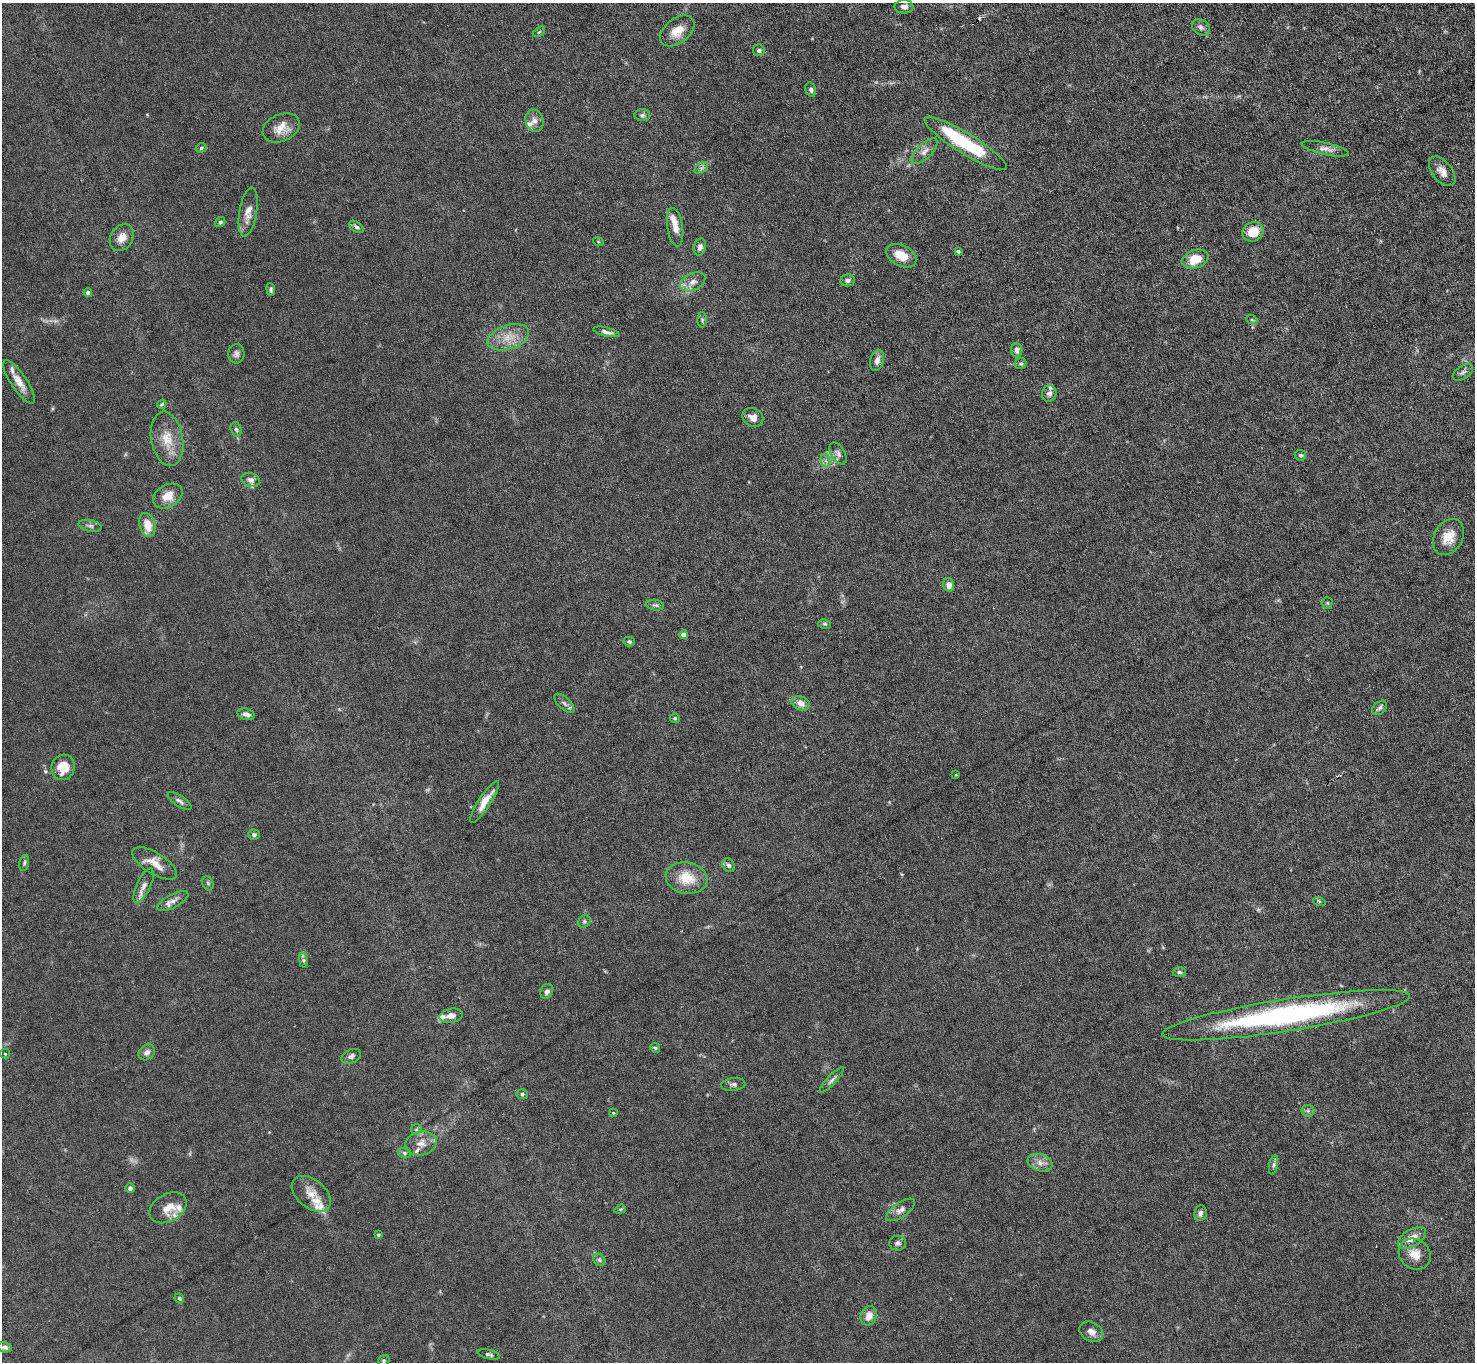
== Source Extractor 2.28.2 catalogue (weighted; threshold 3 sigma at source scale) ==
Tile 10 of 4 x 4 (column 2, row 3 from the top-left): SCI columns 1475-2947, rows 1515-2874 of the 5894 x 5887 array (HDU 1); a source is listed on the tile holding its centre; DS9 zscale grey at full resolution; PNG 1477 x 1364 px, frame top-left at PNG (2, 3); each listed source drawn as its Kron ellipse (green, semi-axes under 4 px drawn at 4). Shown black and unused: <1% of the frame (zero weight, under 4 of 8 exposures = <1% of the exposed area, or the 3 px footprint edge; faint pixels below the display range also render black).
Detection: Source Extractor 2.28.2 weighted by HDU 2 'WHT'; one run over the whole footprint, this tile lists its part. Background 0.0531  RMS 0.0029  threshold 0.0118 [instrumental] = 3 sigma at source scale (4.09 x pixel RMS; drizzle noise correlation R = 1.36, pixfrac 0.8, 0.05/0.05 arcsec/px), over >= 5 px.
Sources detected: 129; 1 too faint to see at this stretch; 1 inside a brighter object's white glare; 2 cosmic-ray / hot-pixel residue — neither listed nor drawn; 11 inside a brighter listed object's ellipse — not listed separately; the other 114 listed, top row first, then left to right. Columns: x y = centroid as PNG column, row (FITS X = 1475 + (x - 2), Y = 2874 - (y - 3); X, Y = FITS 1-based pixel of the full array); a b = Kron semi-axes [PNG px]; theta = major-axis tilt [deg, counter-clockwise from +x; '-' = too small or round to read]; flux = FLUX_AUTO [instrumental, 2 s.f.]
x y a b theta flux
904 7 9 6 1 1.4
1201 27 9 7 -41 1.1
677 31 19 12 37 4.1
539 32 7 3 36 0.31
759 50 6 5 - 0.76
811 90 7 5 -73 0.69
642 115 8 6 3 0.69
534 121 11 9 -76 1.7
281 128 19 13 24 3.6
966 143 48 10 -32 24
201 148 6 4 18 0.51
1325 149 24 6 -12 1.8
925 151 17 7 45 1.8
701 168 7 5 33 0.67
1442 171 17 9 -51 2.3
248 212 25 8 81 3.3
220 222 5 4 - 0.57
356 227 8 5 -35 0.68
675 227 19 7 -81 2.7
1253 232 11 9 30 5.1
122 237 14 11 58 2.7
598 241 5 3 - 0.25
700 247 8 6 73 1.2
958 251 3 3 - 0.66
901 256 16 10 -27 4.1
1195 259 13 9 20 5.8
848 280 7 6 - 0.78
693 282 13 8 27 2
271 289 6 4 -84 0.56
88 293 4 4 - 1.4
702 320 7 4 -90 0.47
1252 320 5 3 - 0.28
606 332 13 4 -13 1.1
508 337 21 12 18 4.6
1017 350 7 6 - 0.96
236 354 9 8 - 1
877 360 11 7 77 1.6
1021 363 5 5 - 0.53
1463 372 11 6 34 0.89
19 382 25 8 -56 3.2
1049 394 8 7 - 1
162 404 5 4 - 0.41
753 417 11 9 -33 2.1
236 429 7 5 -73 0.53
167 439 27 16 -80 5.7
838 453 12 6 -59 1.1
1300 455 6 5 - 0.6
826 461 7 4 -71 0.62
250 480 9 6 -21 1.2
168 496 16 11 30 3.7
147 525 12 8 -74 3.7
90 526 12 5 -12 0.85
1448 537 19 14 59 4.5
949 585 7 5 -75 1.9
1327 603 5 5 - 0.36
655 605 9 5 -9 0.62
825 624 6 5 - 0.45
683 635 4 4 - 1.6
629 642 5 4 - 0.51
564 703 12 6 -42 1
801 703 9 7 -23 2.2
1380 708 8 6 41 0.8
246 714 9 5 -16 1.1
675 718 5 5 - 0.4
63 767 13 11 72 5
956 775 4 2 - 0.18
179 801 14 5 -34 0.95
485 802 24 6 57 3.5
254 835 6 5 - 0.7
24 863 8 4 77 0.57
155 863 25 10 -32 3.9
729 865 7 5 -57 0.81
686 878 21 15 -10 7.1
208 883 7 5 -68 0.54
144 886 19 7 65 1.8
173 901 17 6 28 1.5
1319 901 6 4 -18 0.34
584 921 7 5 48 0.57
304 960 8 4 -82 0.55
1179 972 7 4 -2 0.6
547 991 8 6 64 0.89
1286 1015 125 16 9 66
451 1016 12 7 10 1.7
655 1048 5 4 - 0.41
147 1052 9 7 42 1.1
5 1054 5 4 - 0.27
351 1056 10 7 25 1.1
832 1080 17 4 47 0.97
733 1084 12 6 6 0.9
522 1094 5 5 - 0.58
1308 1111 6 6 - 0.62
613 1113 4 3 - 0.26
416 1129 6 5 - 0.38
421 1143 15 12 11 2.7
404 1153 6 5 - 0.57
1040 1163 12 8 -17 1.8
1274 1165 10 4 79 0.66
130 1188 5 5 - 0.84
311 1194 22 14 -40 4.1
168 1208 20 13 30 4.5
620 1209 6 4 20 0.36
901 1210 17 7 34 1.6
1200 1213 8 6 80 0.97
378 1235 3 3 - 0.4
1412 1238 16 8 31 3
898 1243 8 7 - 0.82
1415 1254 17 14 -38 3.7
599 1260 7 5 -45 0.55
179 1298 5 4 - 0.46
869 1316 10 8 67 2.6
1091 1332 12 9 -32 1.8
5 1347 7 5 -12 0.68
489 1354 11 4 -13 0.67
384 1361 6 5 - 0.49
Isophote crosses this tile's border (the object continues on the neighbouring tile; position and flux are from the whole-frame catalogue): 1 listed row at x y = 904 7